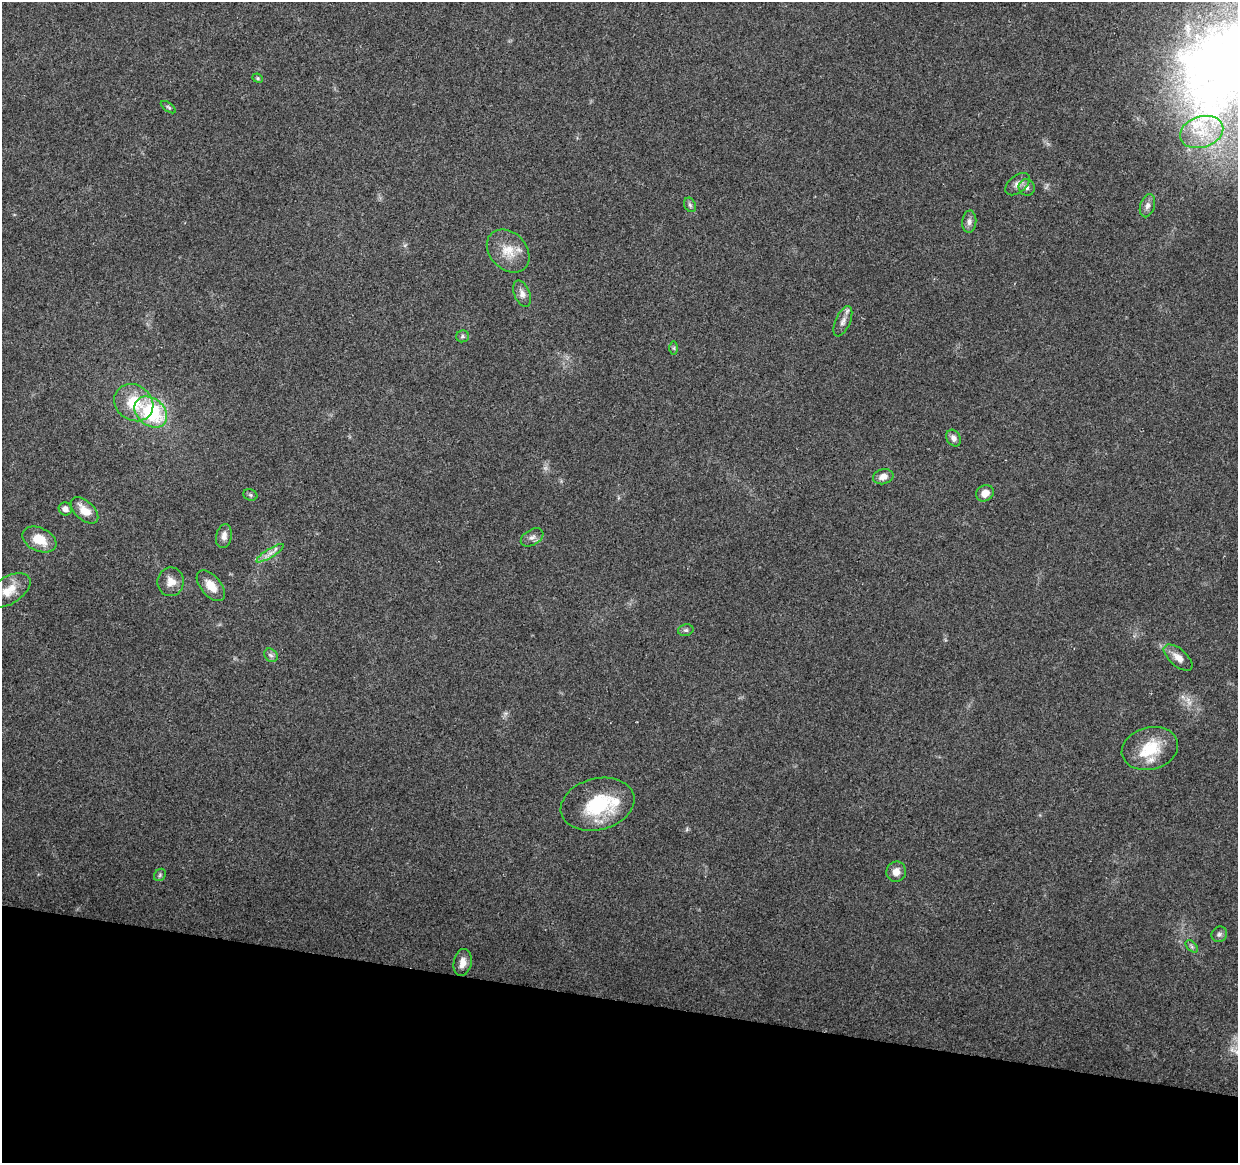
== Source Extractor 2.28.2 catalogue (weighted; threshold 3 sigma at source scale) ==
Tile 15 of 4 x 4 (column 3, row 4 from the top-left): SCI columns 2473-3708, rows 224-1384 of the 4952 x 5152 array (HDU 1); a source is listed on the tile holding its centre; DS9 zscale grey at full resolution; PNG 1240 x 1165 px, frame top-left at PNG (2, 2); each listed source drawn as its Kron ellipse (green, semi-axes under 4 px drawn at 4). Shown black and unused: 14% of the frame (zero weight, under 2 of 3 exposures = <1% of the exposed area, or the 3 px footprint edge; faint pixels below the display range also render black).
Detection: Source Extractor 2.28.2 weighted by HDU 2 'WHT'; one run over the whole footprint, this tile lists its part. Background 0.0677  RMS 0.0081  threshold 0.0366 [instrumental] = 3 sigma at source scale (4.5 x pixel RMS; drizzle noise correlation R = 1.50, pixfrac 1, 0.0396/0.0396 arcsec/px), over >= 5 px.
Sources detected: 42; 2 too faint to see at this stretch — neither listed nor drawn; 2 inside a brighter listed object's ellipse — not listed separately; the other 38 listed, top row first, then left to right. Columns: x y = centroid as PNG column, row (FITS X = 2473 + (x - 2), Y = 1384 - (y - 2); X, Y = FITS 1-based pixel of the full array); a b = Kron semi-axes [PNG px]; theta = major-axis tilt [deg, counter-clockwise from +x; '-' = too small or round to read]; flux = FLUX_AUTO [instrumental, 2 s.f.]
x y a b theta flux
258 78 5 4 - 1.2
168 107 8 4 -35 1.5
1202 132 22 15 18 23
1018 184 14 8 39 5.5
1027 187 8 7 - 3
690 205 7 5 -62 1.9
1147 206 12 7 74 3.9
969 222 11 7 85 3.6
508 251 24 18 -46 17
522 294 14 7 -67 4.8
843 321 16 7 66 4.8
462 336 6 6 - 1.7
674 348 6 4 -90 1.2
134 403 20 17 -36 27
151 412 18 13 -40 65
953 438 9 7 -62 3.5
883 477 10 7 15 6
985 493 9 8 - 7.5
250 495 7 5 -22 1.6
65 509 7 6 - 4
84 510 16 9 -42 11
224 536 12 7 78 4.8
532 537 12 7 31 3.8
39 539 18 11 -24 17
270 553 16 4 32 4.7
171 582 14 13 - 8.1
211 586 18 10 -49 11
9 590 24 13 32 13
686 630 8 5 12 1.9
271 655 7 6 - 2.3
1178 658 17 8 -41 6.9
1150 748 28 21 15 29
597 804 37 26 15 50
896 872 10 9 - 6
160 875 7 5 48 1.5
1219 934 8 7 - 2.5
1192 946 7 4 -46 1.8
463 962 13 9 79 6.4